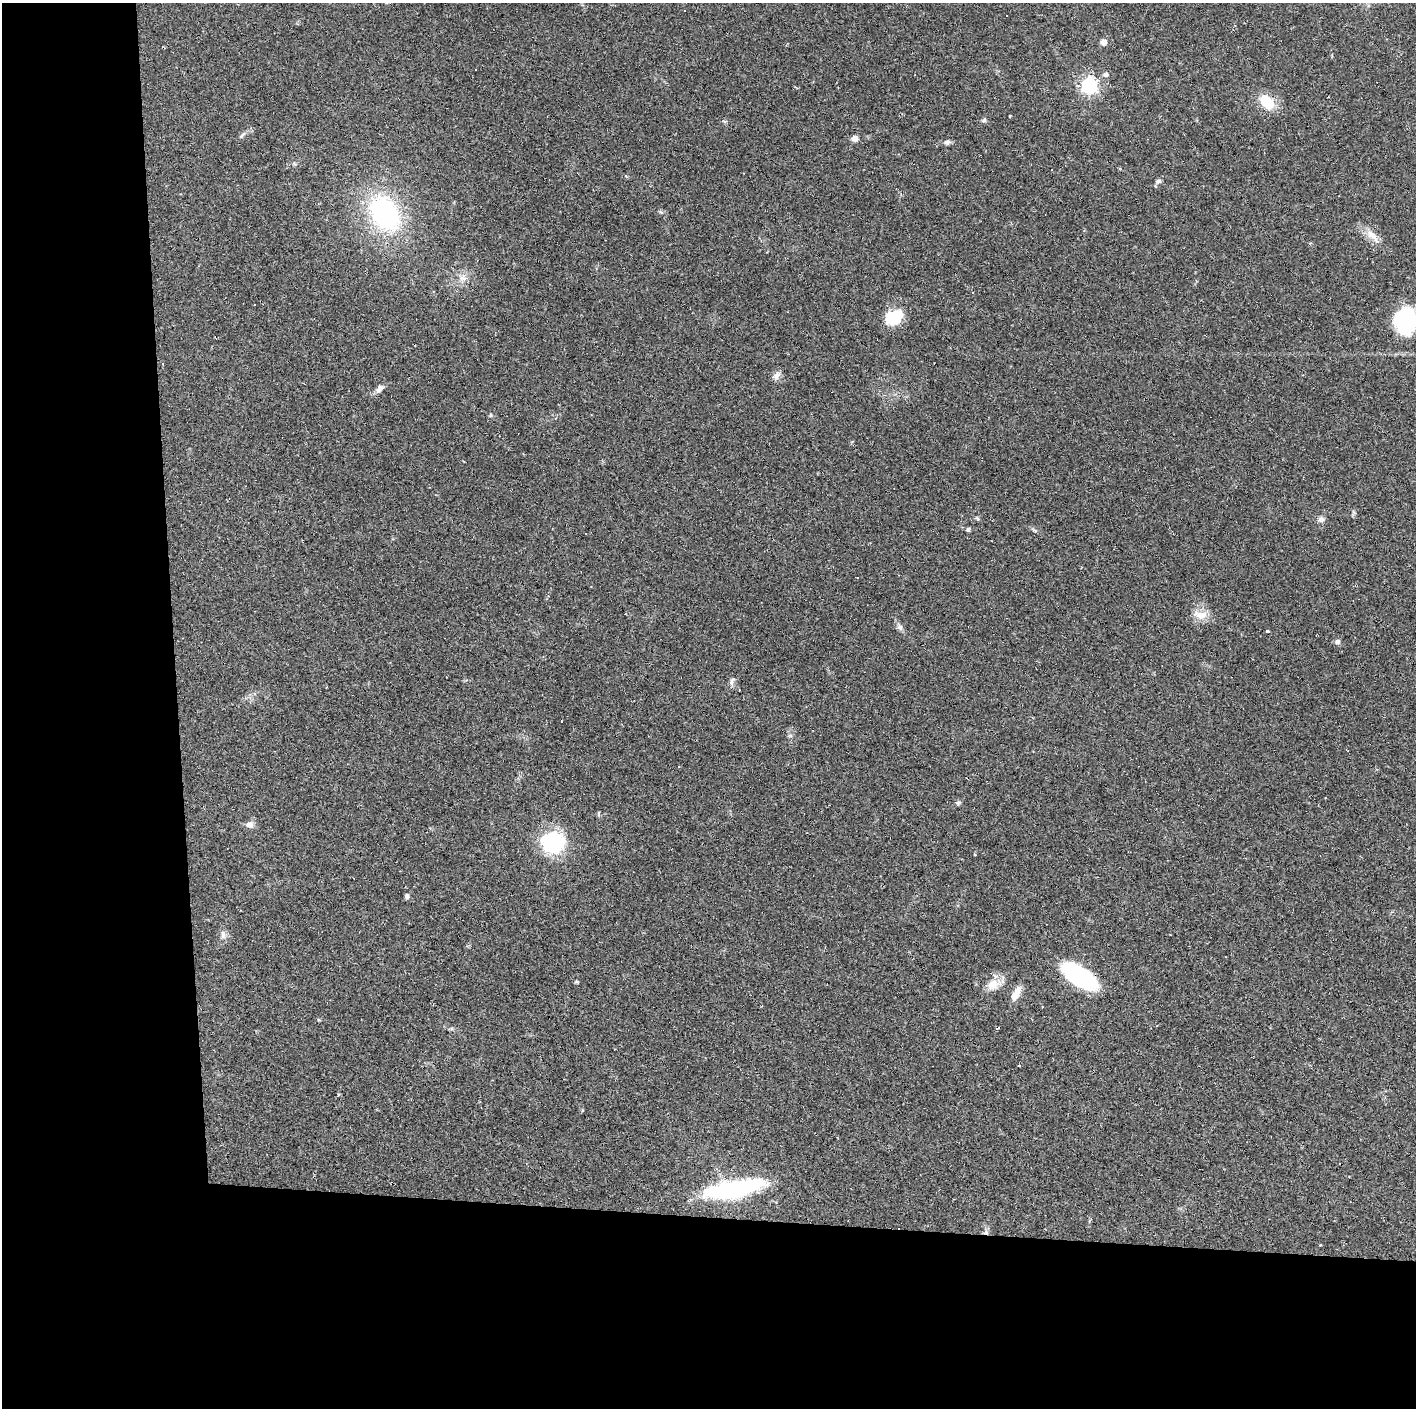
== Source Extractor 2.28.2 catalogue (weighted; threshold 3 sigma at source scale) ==
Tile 7 of 3 x 3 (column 1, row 3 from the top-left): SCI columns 1-1414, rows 1-1406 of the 4243 x 4220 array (HDU 1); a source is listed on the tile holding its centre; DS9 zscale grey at full resolution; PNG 1418 x 1410 px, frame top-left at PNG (2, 3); no overlay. Shown black and unused: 24% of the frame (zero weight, under 2 of 3 exposures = <1% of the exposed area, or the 3 px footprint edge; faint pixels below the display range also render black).
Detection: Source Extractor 2.28.2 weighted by HDU 2 'WHT'; one run over the whole footprint, this tile lists its part. Background 0.0866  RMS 0.0065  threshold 0.0292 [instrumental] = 3 sigma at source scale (4.5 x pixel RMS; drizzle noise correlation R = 1.50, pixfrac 1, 0.05/0.05 arcsec/px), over >= 5 px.
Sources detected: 54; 2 inside a brighter object's white glare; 10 cosmic-ray / hot-pixel residue — not listed; the other 42 listed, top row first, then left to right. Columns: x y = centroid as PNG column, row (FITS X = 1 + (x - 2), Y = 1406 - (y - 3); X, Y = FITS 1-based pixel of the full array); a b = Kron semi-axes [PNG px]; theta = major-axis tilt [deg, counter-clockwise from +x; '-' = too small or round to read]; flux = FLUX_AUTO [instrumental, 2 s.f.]
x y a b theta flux
1006 15 3 3 - 1
1103 42 7 7 - 2.9
1106 74 6 5 - 2.2
1089 86 6 6 - 210
1267 102 17 12 -47 15
1010 117 4 2 - 0.6
984 120 6 5 - 1.3
242 135 11 4 48 1.4
855 138 7 7 - 2.7
947 142 9 6 8 1.8
1158 181 8 5 15 1.5
384 213 36 24 -55 91
1372 236 22 8 -47 6.7
463 278 11 7 -3 3.5
254 305 3 3 - 1.1
894 317 21 14 24 18
1405 320 26 21 79 54
777 375 12 7 64 2.9
379 389 13 7 47 2.8
491 415 6 4 89 0.72
1321 519 8 7 - 2.5
968 529 5 5 - 1.3
585 534 3 3 - 4.3
1201 615 18 10 -5 7.4
900 627 10 7 -54 2.2
1267 631 3 3 - 2.6
1337 642 6 5 - 2.4
732 681 15 5 71 2
679 766 3 3 - 2.3
958 803 7 5 6 1.3
249 825 7 6 - 4
553 842 27 25 21 39
407 896 6 5 - 1.5
223 935 10 6 -81 2.5
1079 977 32 14 -34 86
576 982 7 4 0 0.74
993 984 18 13 37 8.1
1016 994 18 7 61 7.2
1019 1066 3 3 - 0.96
726 1190 69 19 9 68
986 1232 8 5 17 1.7
1320 1245 4 2 - 0.44
Overlapping masked pixels (flux is a lower limit): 2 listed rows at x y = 1079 977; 986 1232
Isophote crosses this tile's border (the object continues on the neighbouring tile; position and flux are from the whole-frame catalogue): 1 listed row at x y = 1405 320
Unlisted compact peaks at least as high as the median listed source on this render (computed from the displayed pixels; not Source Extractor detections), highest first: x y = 790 736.